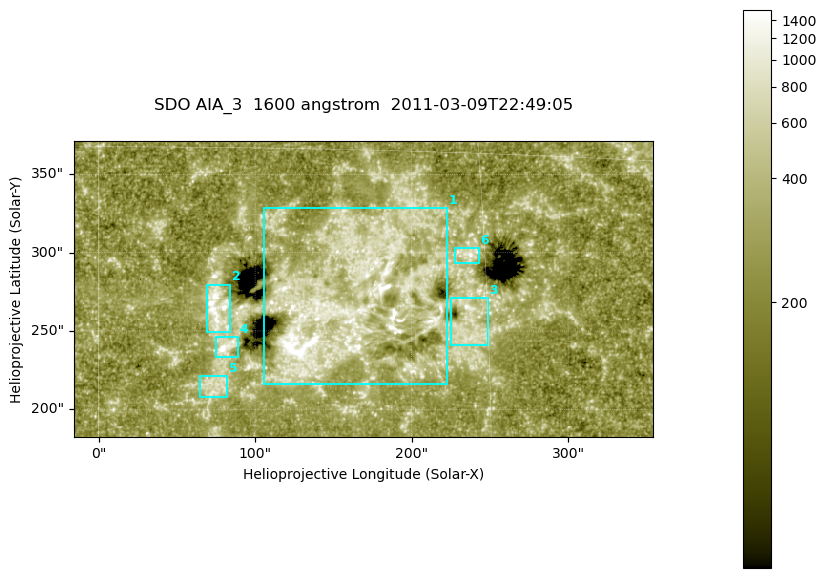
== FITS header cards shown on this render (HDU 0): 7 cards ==
TELESCOP= 'SDO     '           /
INSTRUME= 'AIA_3   '           /
WAVELNTH=                 1600 /
WAVEUNIT= 'angstrom'           /
DATE-OBS= '2011-03-09T22:49:05.128' /
CTYPE1  = 'HPLN-TAN'           /
CTYPE2  = 'HPLT-TAN'           /

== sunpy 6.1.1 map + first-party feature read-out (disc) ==
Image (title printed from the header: SDO AIA_3  1600 angstrom  2011-03-09T22:49:05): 607 x 311 px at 0.609 arcsec/px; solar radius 967 arcsec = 1586 px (partial field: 2.4% of the solar disc is inside the frame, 100% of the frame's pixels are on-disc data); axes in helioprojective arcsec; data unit not stated in the header (colour bar unlabelled)
Pointing: header CRPIX1/2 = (2052.59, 2044.23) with CRVAL1/2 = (0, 0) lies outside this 607 x 311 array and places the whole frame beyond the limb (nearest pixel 1.42 R_sun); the SolarSoft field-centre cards XCEN/YCEN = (169.1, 276.8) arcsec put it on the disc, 1887 arcsec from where CRPIX/CRVAL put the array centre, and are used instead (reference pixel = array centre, CRVAL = XCEN/YCEN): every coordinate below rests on XCEN/YCEN
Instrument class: DISC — disc imager (sunpy class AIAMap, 1600 A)
Bright regions (active regions / flare kernels): reference = the on-disc median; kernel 5 px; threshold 5 sigma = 408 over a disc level ~255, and >= 1.15x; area >= 188 px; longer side >= 4 px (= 2.4 arcsec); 6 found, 6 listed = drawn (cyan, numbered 1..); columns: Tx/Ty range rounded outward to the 2 arcsec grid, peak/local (2 s.f.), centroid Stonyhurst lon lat
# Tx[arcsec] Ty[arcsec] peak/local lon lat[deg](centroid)
1 106..224 216..330 11 +9 +9
2 68..84 248..280 8.5 +5 +9
3 224..250 240..272 4.8 +14 +8
4 74..90 232..246 9.3 +5 +7
5 64..82 206..222 3.3 +4 +6
6 228..244 292..304 5 +14 +11